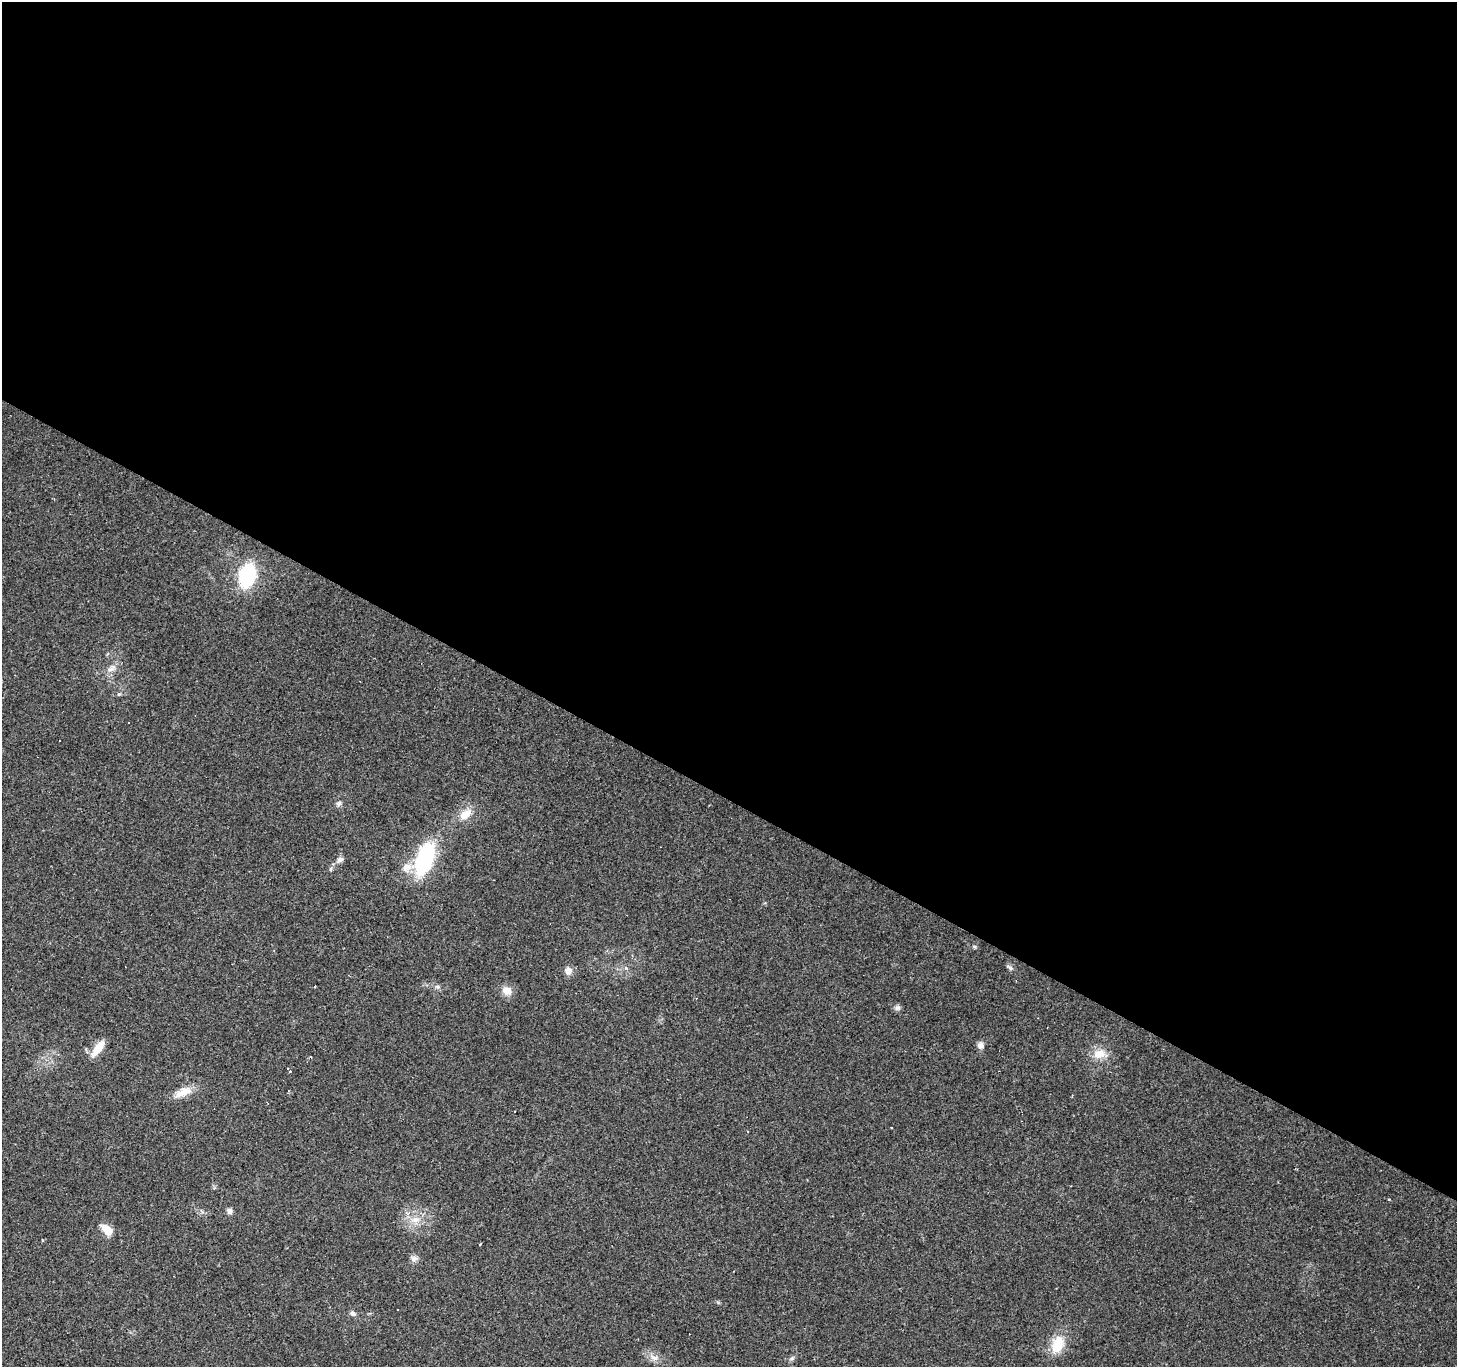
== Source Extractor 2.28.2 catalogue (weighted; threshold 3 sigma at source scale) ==
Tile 3 of 4 x 4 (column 3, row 1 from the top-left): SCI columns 2914-4368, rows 4352-5716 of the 5824 x 5906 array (HDU 1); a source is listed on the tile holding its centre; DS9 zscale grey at full resolution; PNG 1459 x 1369 px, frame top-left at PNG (2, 2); no overlay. Shown black and unused: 58% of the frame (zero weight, under 2 of 3 exposures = <1% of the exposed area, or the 3 px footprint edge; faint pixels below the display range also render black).
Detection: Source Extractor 2.28.2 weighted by HDU 2 'WHT'; one run over the whole footprint, this tile lists its part. Background 0.0856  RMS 0.0063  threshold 0.0282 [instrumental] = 3 sigma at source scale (4.5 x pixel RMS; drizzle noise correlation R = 1.50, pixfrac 1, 0.0396/0.0396 arcsec/px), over >= 5 px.
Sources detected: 42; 8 cosmic-ray / hot-pixel residue — not listed; the other 34 listed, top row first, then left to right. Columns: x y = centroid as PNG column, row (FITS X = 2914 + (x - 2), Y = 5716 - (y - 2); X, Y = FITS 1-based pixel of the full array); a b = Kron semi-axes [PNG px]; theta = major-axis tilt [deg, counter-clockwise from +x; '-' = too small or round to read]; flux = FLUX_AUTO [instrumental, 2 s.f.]
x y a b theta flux
247 576 18 13 76 58
110 669 11 8 49 3.7
119 694 5 5 - 0.93
339 803 7 5 33 1.8
465 814 14 9 34 8.9
424 859 34 15 72 66
340 860 9 7 34 2.7
406 867 12 10 76 6.4
331 869 6 4 89 0.94
974 946 6 4 -19 0.87
1010 967 10 5 -34 1.6
626 968 5 4 - 1
568 971 8 8 - 4.3
438 987 8 6 -15 1.8
507 990 11 10 - 6.2
897 1008 8 7 - 1.8
981 1045 8 7 - 3.1
98 1048 23 8 53 9.3
1099 1054 19 13 2 9.4
288 1069 3 3 - 1.5
289 1071 3 3 - 1.4
288 1091 3 2 - 1.1
183 1092 27 11 24 8.7
748 1131 3 2 - 0.42
1389 1199 3 3 - 0.83
229 1211 7 6 - 2.6
415 1220 14 9 3 6.9
107 1229 16 9 -45 8.1
480 1244 3 2 - 1.3
414 1258 8 8 - 2.9
353 1314 8 6 -16 1.9
1057 1344 18 13 68 17
654 1358 14 7 -13 4.1
792 1358 8 5 30 1.5